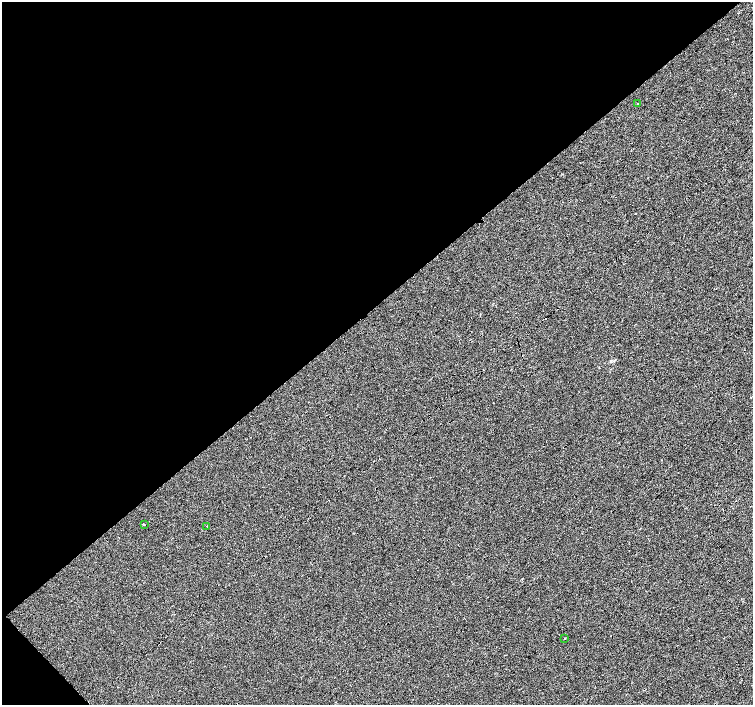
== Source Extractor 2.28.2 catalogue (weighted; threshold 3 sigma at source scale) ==
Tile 5 of 4 x 4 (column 1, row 2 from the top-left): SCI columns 3-1504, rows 2965-4370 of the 6021 x 5992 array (HDU 1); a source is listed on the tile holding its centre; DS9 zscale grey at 2 x 2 block average (1 PNG px = mean of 2 x 2 image px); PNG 755 x 707 px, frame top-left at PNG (2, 2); each listed source drawn as its Kron ellipse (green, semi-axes under 4 px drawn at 4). Shown black and unused: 45% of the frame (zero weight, under 3 of 4 exposures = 2% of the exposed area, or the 3 px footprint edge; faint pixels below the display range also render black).
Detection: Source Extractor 2.28.2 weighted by HDU 2 'WHT'; one run over the whole footprint, this tile lists its part. Background -0.00101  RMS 0.0066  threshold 0.0296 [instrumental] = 3 sigma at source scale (4.5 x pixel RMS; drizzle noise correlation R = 1.50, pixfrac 1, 0.0396/0.0396 arcsec/px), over >= 5 px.
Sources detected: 6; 2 cosmic-ray / hot-pixel residue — neither listed nor drawn; the other 4 listed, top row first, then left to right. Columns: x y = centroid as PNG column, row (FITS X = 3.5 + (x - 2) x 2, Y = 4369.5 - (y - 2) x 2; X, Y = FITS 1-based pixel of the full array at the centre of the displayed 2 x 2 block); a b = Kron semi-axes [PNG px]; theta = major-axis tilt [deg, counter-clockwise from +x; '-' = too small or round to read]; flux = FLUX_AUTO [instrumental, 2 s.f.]
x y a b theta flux
637 104 2 2 - 1.5
144 524 2 2 - 7.1
207 526 2 2 - 0.53
565 638 2 2 - 3.5